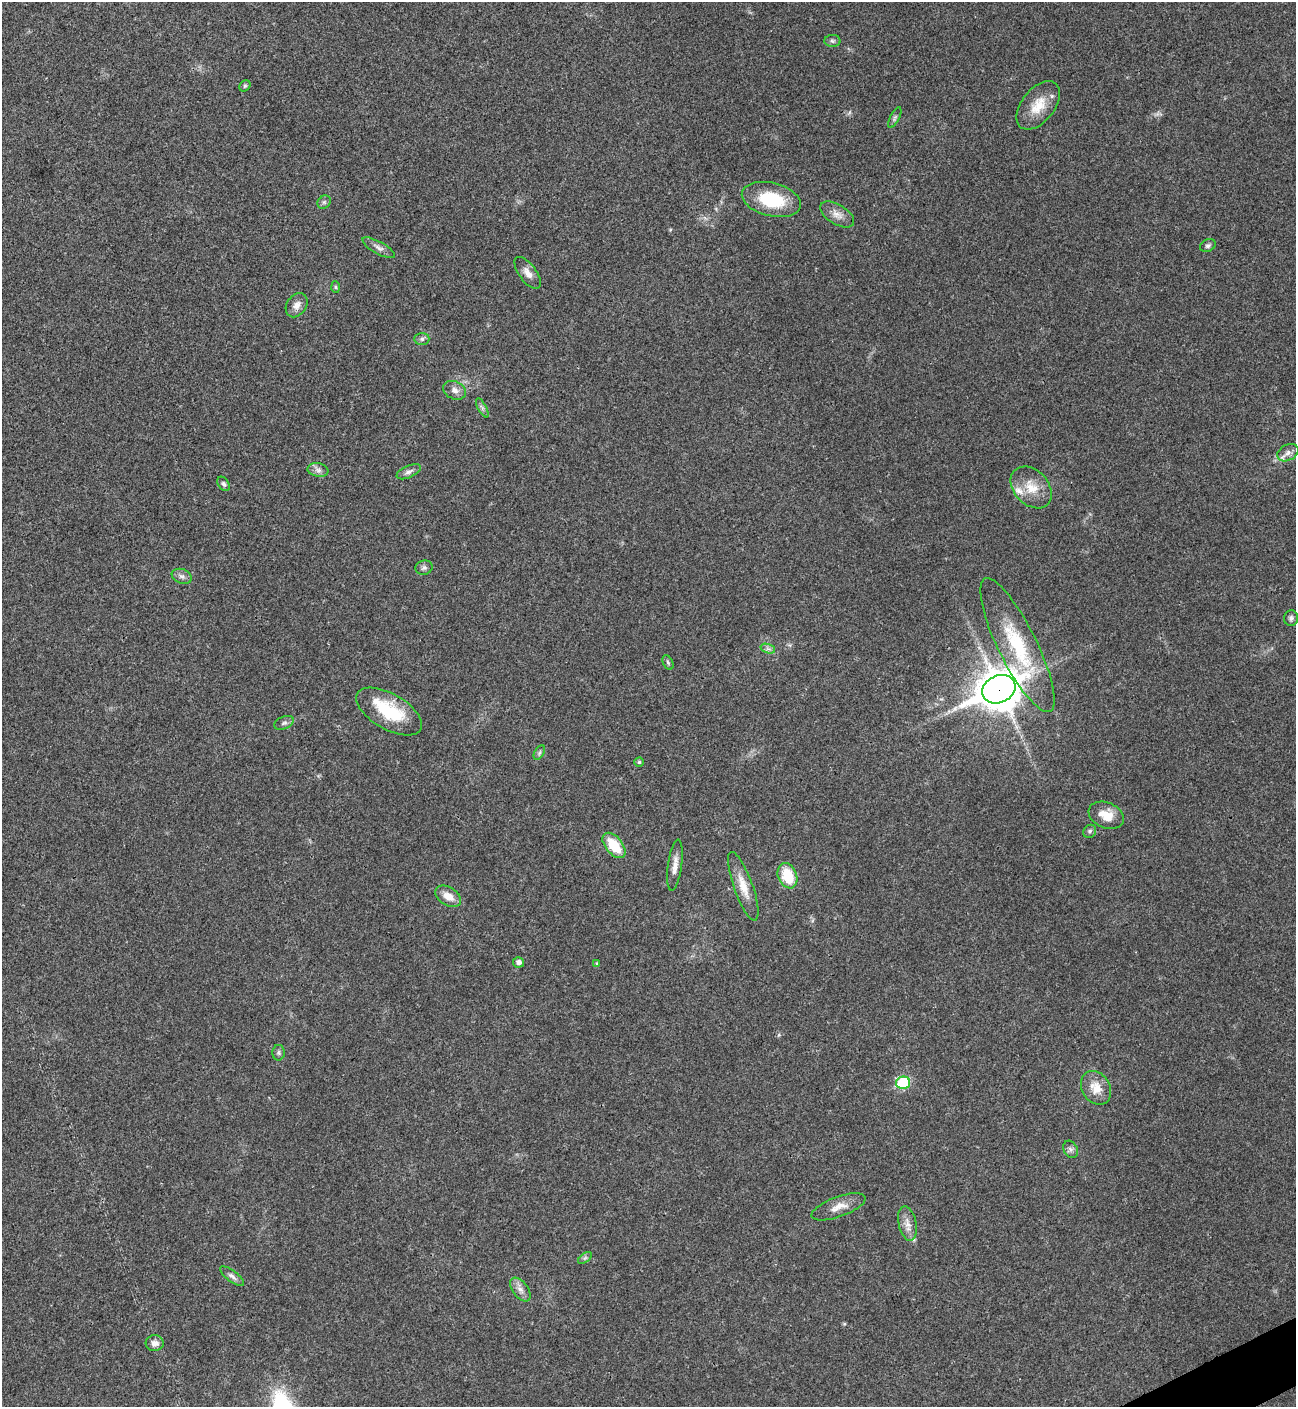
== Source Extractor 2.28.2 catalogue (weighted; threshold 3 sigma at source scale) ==
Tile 6 of 4 x 4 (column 2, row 2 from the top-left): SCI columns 1582-2875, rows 2813-4217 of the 5618 x 5629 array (HDU 1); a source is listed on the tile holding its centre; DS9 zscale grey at full resolution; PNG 1298 x 1409 px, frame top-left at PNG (2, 2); each listed source drawn as its Kron ellipse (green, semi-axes under 4 px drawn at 4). Shown black and unused: <1% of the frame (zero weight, under 3 of 4 exposures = <1% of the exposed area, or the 3 px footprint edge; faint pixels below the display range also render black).
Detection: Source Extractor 2.28.2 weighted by HDU 2 'WHT'; one run over the whole footprint, this tile lists its part. Background 0.021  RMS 0.0041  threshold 0.0186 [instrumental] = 3 sigma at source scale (4.5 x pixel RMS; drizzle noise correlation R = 1.50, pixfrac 1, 0.05/0.05 arcsec/px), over >= 5 px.
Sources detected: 52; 2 inside a brighter listed object's ellipse — not listed separately; the other 50 listed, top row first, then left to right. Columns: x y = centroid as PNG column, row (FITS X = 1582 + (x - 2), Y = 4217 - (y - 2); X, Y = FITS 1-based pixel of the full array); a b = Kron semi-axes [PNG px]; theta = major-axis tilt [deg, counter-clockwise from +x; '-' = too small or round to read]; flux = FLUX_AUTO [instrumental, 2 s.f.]
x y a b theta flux
832 41 8 6 -2 1
245 86 6 5 - 0.6
1038 105 28 16 52 9.3
895 118 11 4 63 1
771 199 30 16 -14 22
324 202 7 6 - 0.92
837 215 19 10 -32 3.7
1208 246 8 6 31 1
378 248 18 6 -29 2.2
528 273 19 8 -53 3.3
335 287 6 4 -87 0.56
297 305 13 9 55 2.7
422 339 7 6 - 1
455 390 12 8 -24 2.4
482 408 10 4 -61 1.1
1288 453 11 8 29 2.3
318 470 10 6 -10 1.7
409 472 13 6 24 1.6
224 484 8 5 -57 1
1031 487 24 17 -46 8.8
424 568 9 7 16 1.2
182 576 10 7 -21 1.6
1291 618 8 7 - 1.2
1017 645 74 19 -64 30
768 649 7 4 -18 1.1
668 662 7 5 -63 0.73
999 689 17 13 25 1100
389 712 36 17 -30 20
284 723 10 6 23 1.3
539 753 8 4 60 0.91
639 762 4 4 - 0.69
1106 815 18 12 -23 6.8
1090 831 7 6 - 0.89
614 845 15 8 -51 12
675 865 26 7 82 3.6
787 876 13 9 -68 13
743 886 36 9 -70 7.1
448 896 14 9 -32 4.8
518 962 5 5 - 1.7
597 963 4 4 - 0.38
279 1053 8 6 90 0.97
903 1083 7 6 - 31
1096 1088 18 14 -59 6.2
1071 1149 9 7 -64 1.4
839 1207 28 10 20 4.9
907 1223 17 9 -77 3.5
585 1258 8 4 36 0.79
232 1276 14 5 -38 1.7
520 1289 14 7 -53 2.5
155 1343 9 8 - 2.3
Overlapping masked pixels (flux is a lower limit): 1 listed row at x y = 999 689